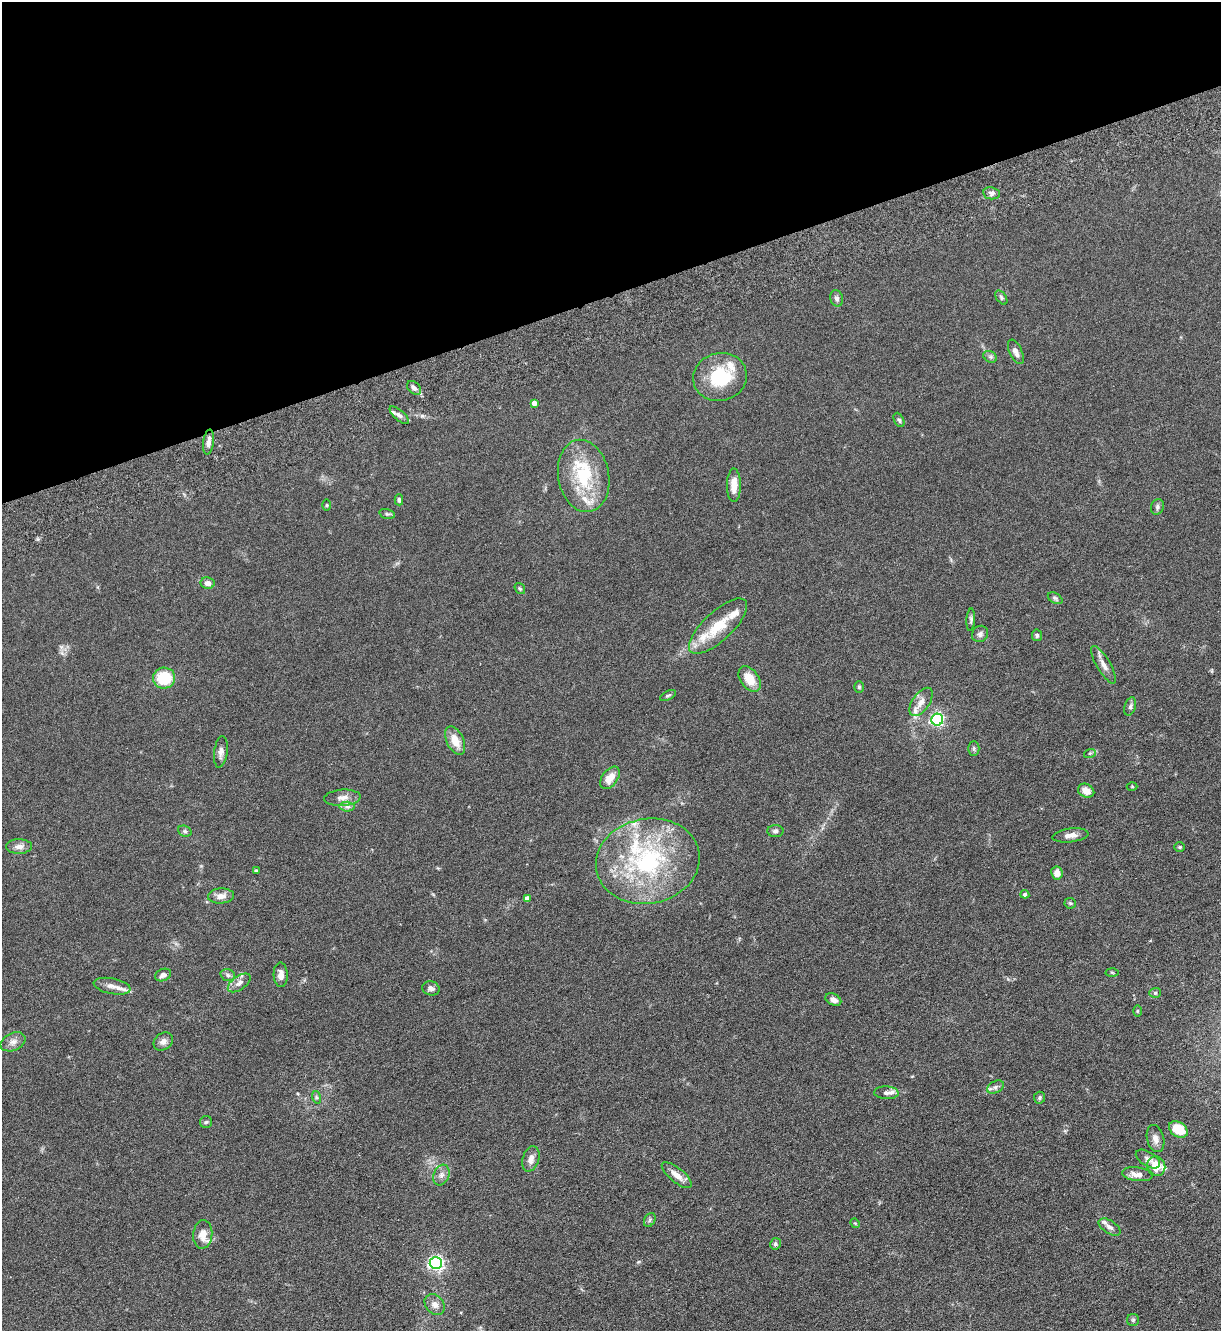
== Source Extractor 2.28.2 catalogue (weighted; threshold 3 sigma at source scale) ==
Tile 3 of 4 x 4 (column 3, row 1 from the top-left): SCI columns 2617-3835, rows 4067-5395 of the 5361 x 5481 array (HDU 1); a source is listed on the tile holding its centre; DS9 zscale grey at full resolution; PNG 1223 x 1333 px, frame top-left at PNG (2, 2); each listed source drawn as its Kron ellipse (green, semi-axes under 4 px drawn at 4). Shown black and unused: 22% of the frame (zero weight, under 3 of 6 exposures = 3% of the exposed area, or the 3 px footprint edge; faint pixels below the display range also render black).
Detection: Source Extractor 2.28.2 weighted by HDU 2 'WHT'; one run over the whole footprint, this tile lists its part. Background 0.0665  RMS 0.0058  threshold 0.0236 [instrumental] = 3 sigma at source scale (4.09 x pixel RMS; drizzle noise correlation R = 1.36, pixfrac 0.8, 0.05/0.05 arcsec/px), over >= 5 px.
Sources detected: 98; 12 inside a brighter listed object's ellipse — not listed separately; the other 86 listed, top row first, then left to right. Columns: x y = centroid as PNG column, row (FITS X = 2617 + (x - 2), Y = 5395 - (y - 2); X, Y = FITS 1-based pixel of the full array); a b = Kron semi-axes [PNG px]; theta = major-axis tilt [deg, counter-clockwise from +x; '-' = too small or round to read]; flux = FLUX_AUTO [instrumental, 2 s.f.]
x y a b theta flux
991 193 8 6 -9 1.8
1001 297 8 4 -54 0.97
837 298 8 6 -76 1.6
1016 352 13 6 -65 2.6
990 357 7 5 -30 1.2
720 377 27 24 15 26
414 388 8 5 -43 1.9
534 403 4 4 - 2.7
399 415 12 5 -41 1.9
899 420 7 5 -65 1
209 442 12 5 82 2.8
584 476 36 25 -79 30
734 485 17 7 89 5.7
399 500 6 4 -90 0.93
327 505 5 3 - 0.5
1157 507 8 6 71 1.3
387 514 8 5 -14 0.95
208 583 7 5 -11 2.7
520 589 6 4 -53 0.74
1055 598 8 5 -31 0.98
971 620 11 4 86 1.1
718 626 37 14 43 16
980 634 8 7 - 1.8
1037 635 6 5 - 0.89
1104 665 21 7 -60 3.4
164 678 11 10 - 19
750 679 14 9 -56 9
859 687 6 5 - 0.7
668 695 8 4 26 0.86
921 702 16 8 55 4
1130 706 9 5 73 1.3
937 720 6 6 - 100
455 741 15 8 -64 7.3
974 748 7 5 90 0.98
221 752 16 6 83 2.5
1090 753 6 4 18 0.65
610 778 13 7 53 6.1
1132 786 5 3 - 0.45
1086 791 8 6 -25 4.9
342 798 18 8 4 4.2
347 807 7 5 -2 1.6
185 831 7 5 -21 1.1
775 831 8 6 2 1.4
1070 835 18 7 6 3.4
19 846 13 7 1 3.1
1180 847 5 4 - 0.71
648 861 52 42 11 74
256 871 3 3 - 0.63
1057 873 6 5 - 3.6
1025 894 4 4 - 1.4
221 896 13 7 3 3.6
527 898 4 4 - 2.5
1070 903 6 5 - 0.83
1112 972 6 4 -3 0.64
163 975 8 6 23 2
228 975 7 5 -18 1.3
281 975 12 7 -88 3.5
239 983 13 6 35 2.7
112 986 19 7 -11 4.2
431 988 9 7 -15 2.1
1155 993 6 5 - 0.82
833 1000 8 5 -28 2.5
1137 1011 6 4 -90 0.48
163 1041 10 8 35 2.4
13 1042 13 8 25 3
995 1087 9 6 28 1.6
886 1093 12 6 -3 1.9
316 1097 6 4 -71 0.82
1039 1098 6 5 - 0.94
206 1122 6 6 - 1.1
1178 1129 10 7 -34 13
1155 1139 14 8 -76 3.1
531 1159 13 8 73 3.2
1148 1159 13 7 -32 2.4
1156 1166 10 9 - 9.1
1137 1174 15 7 -7 3.8
441 1175 10 7 70 2.3
677 1175 18 7 -40 4.6
650 1220 7 5 61 1
855 1223 5 4 - 0.5
1110 1227 12 6 -34 2.3
203 1234 14 9 85 5.1
775 1244 6 5 - 1.1
436 1263 6 6 - 140
435 1305 11 9 -47 3.1
1133 1320 6 6 - 0.98